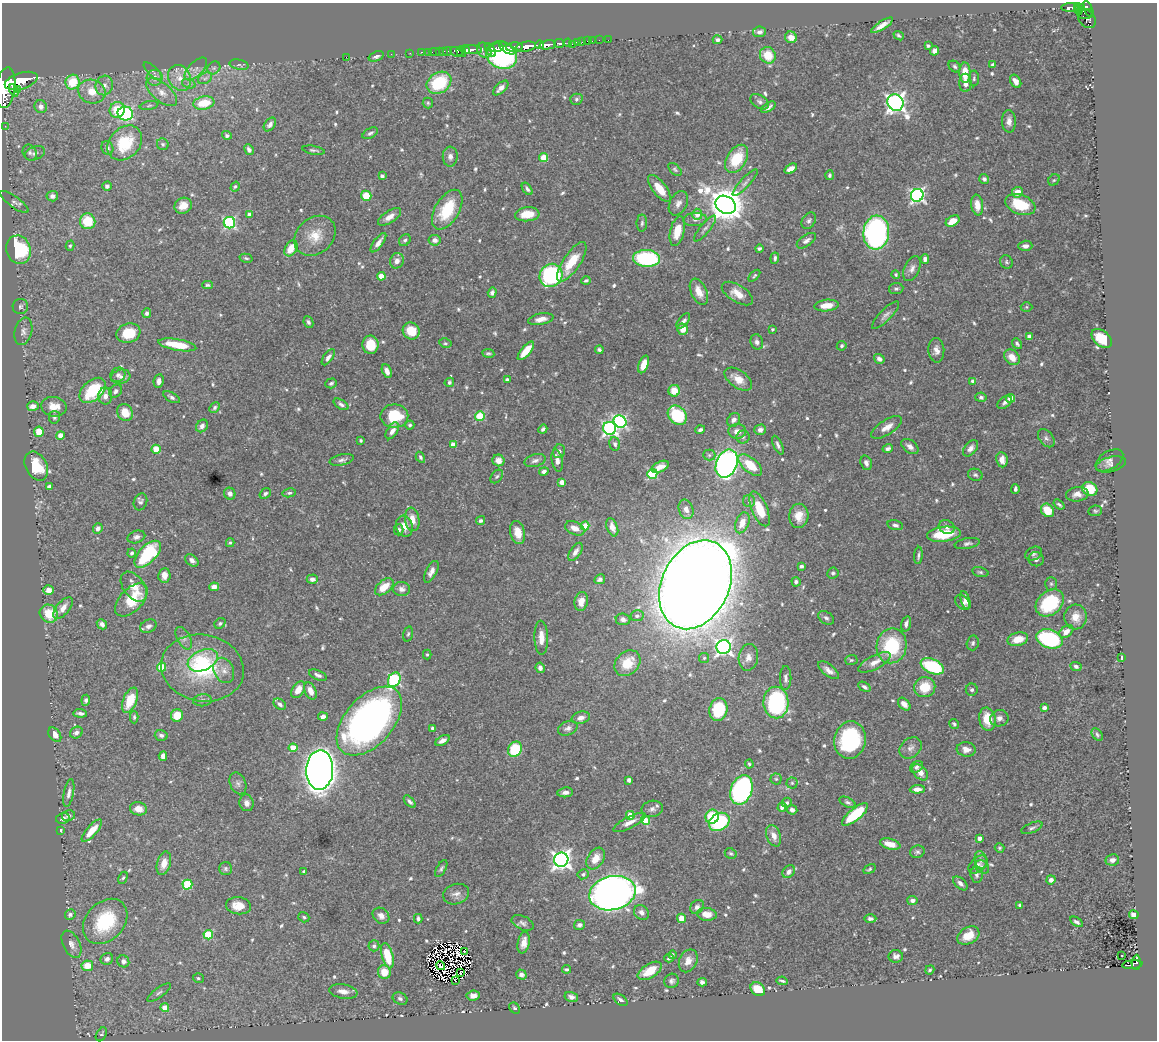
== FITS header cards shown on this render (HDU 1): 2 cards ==
NAXIS1  =                 1155
NAXIS2  =                 1038

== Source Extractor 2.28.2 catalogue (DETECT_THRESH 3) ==
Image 1155 x 1038 px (HDU 1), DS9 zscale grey, 1 PNG px = 1 image px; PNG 1159 x 1042 px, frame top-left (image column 1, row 1038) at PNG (2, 3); each listed source drawn as its Kron ellipse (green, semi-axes under 4 px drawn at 4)
Background 0.433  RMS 0.015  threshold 0.045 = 3 sigma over >= 5 px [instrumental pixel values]
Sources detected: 689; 15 with non-positive FLUX_AUTO (blend fragments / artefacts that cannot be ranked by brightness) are neither listed nor drawn; of the other 674, the 500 brightest by FLUX_AUTO listed and drawn (174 fainter detections omitted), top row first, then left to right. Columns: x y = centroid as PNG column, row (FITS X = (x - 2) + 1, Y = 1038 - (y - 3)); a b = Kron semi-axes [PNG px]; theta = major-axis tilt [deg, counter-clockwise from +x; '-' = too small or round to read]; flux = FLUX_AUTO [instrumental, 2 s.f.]
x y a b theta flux
1077 6 3 3 - 120
1082 7 3 3 - 45
1071 8 10 3 -2 220
1088 9 8 4 -67 560
1078 10 5 3 - 170
1086 14 8 5 8 240
1087 19 10 7 -48 340
882 25 13 4 32 7.5
760 32 6 5 - 4.2
899 36 5 3 - 1.8
791 37 6 5 - 9.2
599 40 2 2 - 5.4
608 40 2 2 - 4.1
717 40 5 4 - 3.2
587 41 2 2 - 6.8
592 41 2 2 - 4.4
577 42 4 3 - 41
582 42 2 2 - 11
559 43 5 3 - 300
568 43 4 3 - 81
572 44 2 2 - 14
539 45 4 3 - 400
548 45 8 4 12 1200
928 46 4 3 - 1.8
514 47 8 4 5 660
526 47 10 5 10 2700
496 48 7 3 9 510
507 48 9 3 -35 500
470 50 11 4 -4 1200
484 50 8 6 -48 210
490 50 8 3 -53 220
439 51 3 2 - 23
443 51 3 3 - 33
447 51 4 3 - 36
467 51 3 3 - 280
934 51 5 4 - 5.6
422 52 3 2 - 18
428 52 2 2 - 13
434 52 5 2 - 21
456 52 6 4 -28 820
461 52 5 3 - 970
410 53 2 2 - 9.3
391 54 2 2 - 7.4
502 55 16 13 -28 160
768 55 8 7 - 22
376 56 8 4 20 3.3
346 57 2 2 - 84
239 65 9 5 -13 2.1
993 65 4 3 - 3.3
955 66 6 5 - 2.3
214 68 7 5 45 2.4
196 69 14 7 45 6.1
153 71 11 4 -42 2.6
965 73 10 5 -90 20
155 78 8 8 - 6.5
180 78 13 11 -60 13
205 78 7 5 30 3
974 78 8 5 89 2.2
21 81 17 8 17 4300
1016 81 7 5 -60 7.9
73 82 7 7 - 30
439 83 13 10 33 55
965 83 9 6 -90 7
189 84 7 4 -18 2
104 85 10 8 71 6.6
6 88 20 9 83 8200
501 88 9 5 42 4.8
14 90 6 3 -64 830
18 90 4 3 - 310
92 91 14 11 -21 16
161 92 19 9 -40 10
576 99 6 5 - 2.1
759 102 10 6 -34 3.4
204 103 10 6 11 28
428 103 5 5 - 1.6
895 103 8 7 - 540
149 105 9 3 12 2
41 107 7 6 - 4.7
768 107 8 4 30 3.5
117 110 8 7 - 23
125 113 8 7 - 140
1009 121 11 7 -89 5.9
270 124 8 5 52 4.6
5 126 2 2 - 7.8
370 133 8 4 29 2.4
227 135 5 4 - 2.2
125 143 19 15 47 44
163 144 6 5 - 2
107 148 7 6 - 2.6
249 150 6 4 -63 3.6
313 150 11 3 -10 2.2
30 153 8 6 -61 3.3
35 153 10 6 22 3.8
450 157 10 7 88 4.3
543 157 4 4 - 27
737 159 15 10 60 37
675 169 8 4 -44 2
791 169 7 4 34 7.4
829 175 5 4 - 2
382 176 4 4 - 2.3
984 179 5 5 - 2.6
1054 180 6 5 - 1.8
745 183 17 4 47 3.9
107 186 4 4 - 2.9
235 187 5 4 - 1.8
659 188 16 6 -52 20
527 189 7 4 -53 2.4
1017 192 5 5 - 10
917 195 6 6 - 260
52 196 6 5 - 3.8
366 196 5 5 - 27
14 202 17 5 -36 4.3
678 203 13 8 63 6.3
1020 204 16 9 -20 35
726 205 11 8 -32 2600
977 205 10 6 -82 12
183 206 9 7 28 10
447 210 22 12 59 44
249 214 4 3 - 4.5
527 214 12 7 5 19
697 214 5 5 - 11
389 217 13 6 34 7.4
695 220 12 6 3 3.8
88 221 8 7 - 31
809 221 9 6 59 3.2
953 221 7 5 30 14
229 223 6 5 - 150
642 223 8 5 88 2.5
705 229 16 5 50 3.9
677 231 15 7 76 18
876 233 17 13 84 240
315 236 22 18 41 21
405 240 6 5 - 2.3
435 240 6 5 - 5.1
806 241 11 5 35 4.2
378 243 11 4 54 5.3
70 246 5 4 - 1.7
1025 246 7 5 1 4.5
291 248 8 5 58 17
759 248 4 3 - 2
19 250 14 12 -73 86
246 258 7 4 -14 1.6
647 258 13 8 -3 100
775 258 6 3 84 2.4
925 259 5 4 - 4.2
397 261 8 7 - 5.7
572 262 23 8 56 30
1006 262 7 6 - 1.8
912 269 13 7 66 5.3
551 275 12 11 - 140
896 275 4 4 - 1.7
381 276 4 4 - 20
754 276 7 3 45 1.7
586 280 4 3 - 2
207 285 5 4 - 1.7
896 289 7 5 8 2.1
699 292 14 8 -65 11
492 293 5 4 - 2.9
737 294 17 8 -32 13
827 305 12 6 6 14
20 307 7 7 - 3
1026 307 6 5 - 1.7
147 313 5 4 - 2.6
886 315 18 6 46 4.7
541 319 13 5 11 7.3
683 321 9 4 50 3.7
308 322 6 4 -64 2.6
683 329 6 5 - 12
772 329 3 3 - 1.8
23 331 14 8 76 5.7
411 331 9 8 - 22
128 333 12 9 18 25
1029 336 4 3 - 5.1
1102 338 12 7 -40 24
757 342 8 6 -71 3.6
445 343 6 4 -12 1.7
1017 344 6 4 -51 2.2
177 345 19 5 -10 33
370 345 9 8 - 20
842 346 5 4 - 2.2
599 350 4 3 - 2
936 350 12 8 -88 6.6
526 351 11 4 50 21
488 353 6 4 -8 1.9
328 357 9 4 55 3.9
1012 357 9 6 -43 12
879 359 6 4 -34 3.8
644 364 9 5 70 12
387 371 7 4 -64 6.6
118 375 8 7 - 3.8
121 377 10 7 15 4.4
738 379 16 8 -36 13
507 380 4 3 - 4.3
159 381 7 5 82 4.9
973 381 4 4 - 3.7
449 382 5 4 - 2.3
331 383 6 5 - 2.2
93 390 15 10 42 56
116 391 7 5 44 3.3
674 391 6 6 - 16
105 396 8 7 - 6.5
171 397 9 4 -29 2.7
981 397 6 4 -14 2.3
1011 398 4 4 - 18
1005 402 8 5 39 3.5
341 404 8 4 -32 3.3
33 406 6 5 - 6
54 407 13 9 -9 12
215 407 6 4 48 2.4
125 413 8 7 - 18
677 415 11 8 -47 62
394 416 14 11 1 42
480 416 5 4 - 41
54 417 6 5 - 2.1
733 420 7 6 - 5
620 421 7 6 - 170
410 425 4 4 - 2.1
202 426 7 5 49 4.5
887 427 17 7 32 9.2
610 428 6 6 - 280
543 429 5 3 - 2.6
700 430 5 4 - 2.6
760 430 6 5 - 4.8
392 431 9 5 57 5.9
737 431 9 7 3 8.1
39 432 5 5 - 15
60 435 4 4 - 10
743 437 6 6 - 2.5
1046 438 10 6 -51 3.6
361 440 3 3 - 1.6
615 444 7 5 -70 2.5
453 445 4 4 - 12
778 445 10 4 -64 3.2
910 447 10 6 -37 5.2
888 448 5 4 - 2.6
970 448 9 6 50 4.7
156 449 4 4 - 30
559 451 7 6 - 2.8
709 455 6 5 - 2.1
420 457 6 4 -59 2.1
342 460 12 5 12 3.6
498 460 6 5 - 6.9
535 460 11 6 15 4
557 460 11 5 -79 5.8
1002 460 8 5 -82 7.5
1109 460 15 9 32 5.1
727 463 14 10 66 400
866 463 7 5 -74 3.8
1111 464 15 7 14 3.8
750 465 14 7 -40 26
36 466 15 10 -63 29
660 467 9 5 25 8.1
544 471 5 4 - 4.2
652 474 5 5 - 88
975 475 7 6 - 2.4
497 477 8 5 49 2
562 482 4 4 - 9.4
49 487 4 4 - 3.9
1015 489 5 3 - 2.5
1090 489 8 6 -28 27
289 493 6 4 10 2.1
230 494 6 5 - 4.2
265 494 6 4 34 2.5
1077 494 11 7 6 7
749 501 6 6 - 2.6
140 502 8 6 69 2.9
1059 504 6 3 -37 2
686 509 10 7 -71 5.6
759 509 18 8 -67 26
1047 510 7 6 - 21
1095 511 7 5 10 1.9
799 516 12 9 86 12
412 519 12 7 -81 11
481 521 5 4 - 2.7
742 523 11 6 70 10
895 525 8 5 -13 2.9
404 526 11 8 -73 8.6
585 526 4 4 - 27
612 527 9 5 -69 7.1
947 527 8 6 -28 4.9
98 528 5 5 - 4.7
575 528 10 6 -25 8.6
399 530 5 5 - 3
518 533 11 7 -76 14
944 534 17 7 7 37
136 537 9 6 17 3.8
230 543 4 3 - 1.6
967 543 13 5 10 3.4
575 552 10 5 57 4.8
132 553 4 4 - 2.1
148 554 17 8 46 82
1034 554 8 6 26 3
918 555 9 3 86 2.2
1036 559 7 7 - 3.6
192 560 7 5 -40 4.6
801 566 4 3 - 2.2
431 572 12 5 63 5.3
980 572 8 5 -15 2.3
833 573 6 5 - 2.1
164 575 7 6 - 8.1
312 579 5 4 - 4.4
600 579 6 4 28 3
796 582 5 4 - 2.8
1051 584 7 5 -89 2
696 585 46 33 65 3800
134 587 17 10 -53 13
214 587 5 4 - 5.9
384 587 11 6 39 17
401 589 8 7 - 4.9
49 590 5 5 - 7
131 600 20 11 46 35
965 600 9 4 -72 4.8
581 601 9 6 79 8.4
962 603 9 6 -45 3.6
1050 603 16 11 41 63
63 608 13 6 49 9
49 614 9 8 - 22
637 616 6 5 - 3.2
1076 617 12 11 - 11
826 618 8 6 -33 2.8
623 619 7 6 - 3.7
220 623 6 5 - 2
102 624 5 4 - 3.7
906 624 8 4 74 3.7
148 626 8 6 26 4
1066 631 8 5 38 7.5
408 634 7 4 73 1.8
184 638 12 6 -61 4.3
541 638 17 7 -89 11
1018 639 10 6 14 15
1049 639 13 9 -19 130
973 643 7 6 - 2.4
892 646 17 15 79 65
724 647 7 7 - 350
427 655 5 4 - 1.6
748 657 13 9 80 8
704 658 5 5 - 1.7
1122 658 4 3 - 2.5
203 660 16 10 23 16
851 660 6 5 - 1.9
875 662 18 7 27 8.5
627 663 14 11 45 27
932 666 12 7 -24 76
1076 666 6 4 -25 2.7
161 667 4 4 - 35
202 668 41 33 -10 93
540 668 5 4 - 3.7
224 670 13 9 -66 7.9
829 670 12 5 -37 5.8
318 675 9 4 -23 3.5
786 678 12 6 89 4
394 680 8 6 60 140
864 687 7 4 -32 2.7
925 687 10 10 - 24
298 690 9 6 59 11
972 690 6 6 - 2.4
310 691 9 5 -66 8.5
86 700 5 4 - 3
130 700 13 7 67 24
202 700 9 6 6 3.2
776 703 16 12 -88 160
280 704 7 5 -39 3.3
904 704 7 5 -46 7.6
1044 708 4 4 - 3.3
718 710 11 9 79 65
80 713 7 3 -5 2.9
177 715 6 6 - 17
323 716 5 4 - 3.3
134 717 6 4 -89 1.7
581 718 9 6 14 5.4
999 718 9 8 - 4.9
987 719 12 8 -79 20
369 721 41 24 48 450
954 724 5 4 - 1.7
432 728 4 3 - 1.8
568 728 10 7 21 4.3
76 733 6 5 - 4.7
55 735 8 5 -54 7.4
161 735 6 5 - 3.1
1097 735 7 4 -52 2.1
850 740 19 15 82 100
442 741 8 4 30 4.7
293 748 4 4 - 22
910 748 12 9 39 5.8
515 749 8 6 55 46
966 749 9 7 -8 7.7
163 756 5 4 - 5.9
749 764 4 4 - 1.7
916 767 7 5 36 3
320 770 20 13 88 1200
920 772 9 6 -49 10
776 779 5 5 - 1.7
629 780 4 4 - 3.3
238 783 11 8 -67 4.5
792 783 5 5 - 1.6
917 789 7 4 2 6.2
741 790 15 10 70 220
565 792 8 5 7 4.5
69 793 14 5 79 4.5
410 802 7 4 -47 2.8
848 802 9 4 -27 2.5
246 803 8 7 - 4.8
787 803 5 4 - 2.5
782 807 5 4 - 6.2
138 809 8 6 -10 9.6
652 809 11 8 11 4.3
792 810 5 4 - 5.1
855 814 16 6 40 49
630 815 4 4 - 17
68 816 7 5 12 2.5
712 817 7 6 - 32
63 818 7 5 11 4.1
645 820 5 4 - 25
629 822 18 6 26 8.3
719 822 11 8 31 84
1032 828 11 5 22 2.7
61 830 4 3 - 1.6
92 831 14 5 48 14
774 836 11 7 -69 8.7
979 838 4 4 - 6.4
890 844 10 5 -14 14
1000 848 5 4 - 1.6
917 852 7 6 - 2.5
731 853 6 5 - 2
596 859 12 8 57 13
561 860 7 7 - 560
981 860 9 6 -75 4
1112 860 7 6 - 5.9
164 863 12 6 74 9.2
978 865 11 7 42 4.6
982 867 7 6 - 2.7
226 869 6 6 - 2.2
441 869 9 4 61 2.2
869 869 6 4 33 1.6
304 872 4 3 - 1.8
789 872 7 5 49 4.6
583 874 5 5 - 2.4
976 875 8 6 -84 2.9
123 878 6 4 61 1.7
1051 880 4 4 - 4.4
960 883 9 5 -42 4.4
187 885 5 5 - 53
612 893 24 17 13 770
456 894 13 10 16 5.7
912 901 5 4 - 4.1
1020 905 4 3 - 1.8
238 906 13 8 -6 15
697 907 7 6 - 3.7
641 913 8 6 -40 5.2
707 914 10 6 -7 11
70 915 5 5 - 3.3
1134 915 5 4 - 5.8
381 916 9 7 -41 5.5
304 917 6 5 - 1.8
681 918 5 4 - 15
418 919 5 4 - 2.5
870 919 6 4 -1 2.7
105 921 25 19 47 63
1076 922 7 4 -31 3.2
523 923 12 6 -25 3.9
579 925 6 5 - 3
208 935 5 4 - 53
968 936 12 8 29 18
524 943 11 6 79 8.9
71 944 14 8 -63 6.4
374 946 5 5 - 2.4
464 951 2 2 - 2.8
672 955 4 3 - 2
387 956 13 5 -75 30
896 956 7 6 - 4.5
1122 956 3 2 - 1.6
669 958 4 3 - 2.1
107 959 6 5 - 3.7
123 961 6 5 - 4.3
688 961 12 8 65 9.4
1136 962 7 4 87 130
1132 965 10 3 6 110
87 966 5 5 - 18
440 966 5 3 - 1.6
567 969 4 3 - 1.7
930 970 5 3 - 1.7
650 971 13 7 32 20
384 972 7 6 - 16
460 972 2 2 - 2.1
521 975 5 4 - 4.4
198 978 5 5 - 2
455 981 3 2 - 2.9
671 981 7 7 - 3.4
782 981 5 3 - 2.1
702 982 5 4 - 3.4
758 989 8 6 -39 18
343 991 14 7 -10 8.2
159 993 14 5 36 3.3
473 996 6 5 - 4.4
571 997 7 5 -16 4.3
400 999 8 6 -25 2.9
620 1000 8 4 -36 3.2
165 1008 4 4 - 20
515 1008 6 5 - 2.1
101 1034 7 5 61 2.9
At the frame edge (FLAGS 8, measured only in part): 1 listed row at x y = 6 88
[174 fainter detections neither listed nor drawn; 15 non-positive-flux detections neither listed nor drawn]